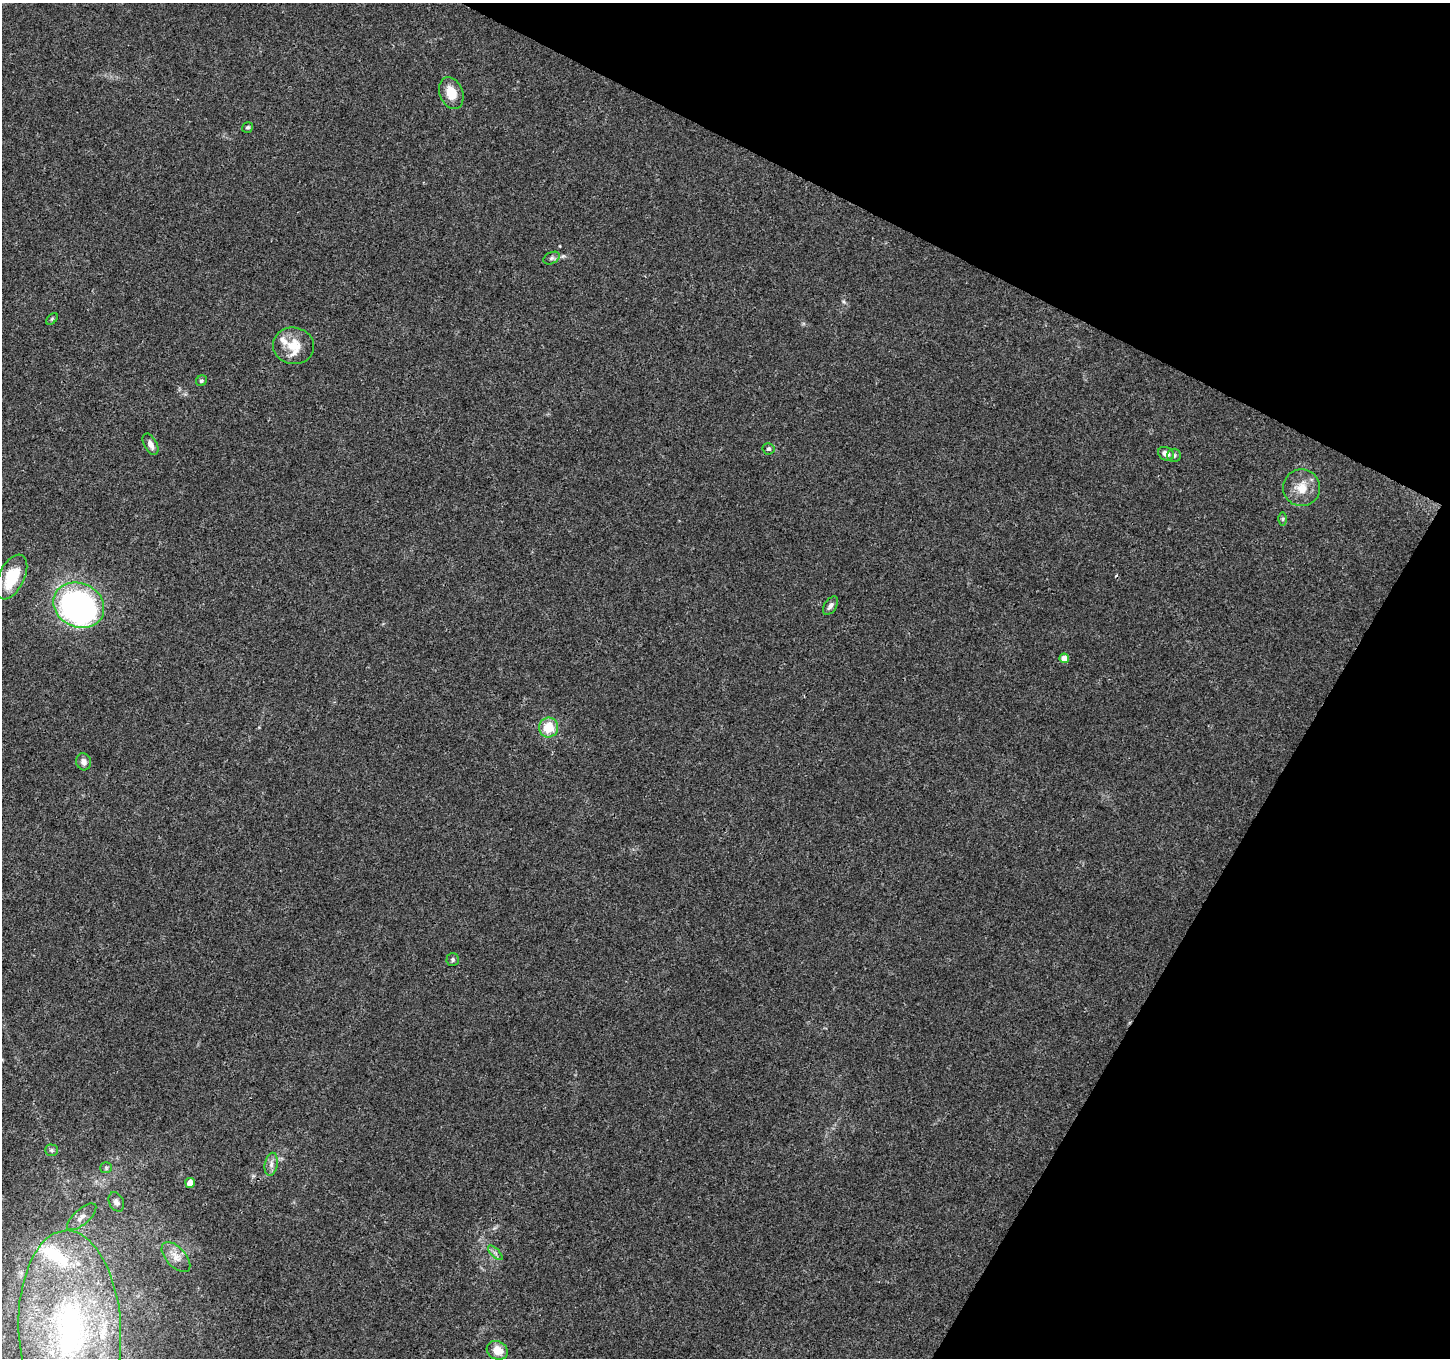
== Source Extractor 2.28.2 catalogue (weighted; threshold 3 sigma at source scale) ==
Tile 8 of 4 x 4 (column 4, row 2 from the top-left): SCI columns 4344-5791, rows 2912-4267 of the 5799 x 5887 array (HDU 1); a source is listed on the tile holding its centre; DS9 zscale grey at full resolution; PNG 1452 x 1360 px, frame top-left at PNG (2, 3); each listed source drawn as its Kron ellipse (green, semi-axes under 4 px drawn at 4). Shown black and unused: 24% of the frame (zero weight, under 3 of 4 exposures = <1% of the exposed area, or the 3 px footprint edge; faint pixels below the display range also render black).
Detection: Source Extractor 2.28.2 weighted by HDU 2 'WHT'; one run over the whole footprint, this tile lists its part. Background 0.0214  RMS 0.0028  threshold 0.0128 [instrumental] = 3 sigma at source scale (4.5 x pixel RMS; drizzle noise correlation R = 1.50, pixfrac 1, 0.0396/0.0396 arcsec/px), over >= 5 px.
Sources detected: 33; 1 cosmic-ray / hot-pixel residue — neither listed nor drawn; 3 inside a brighter listed object's ellipse — not listed separately; the other 29 listed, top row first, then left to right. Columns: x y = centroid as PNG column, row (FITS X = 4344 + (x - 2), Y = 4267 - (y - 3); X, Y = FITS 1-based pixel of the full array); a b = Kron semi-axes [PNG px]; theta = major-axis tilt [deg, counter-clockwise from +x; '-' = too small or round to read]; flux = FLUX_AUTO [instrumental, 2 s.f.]
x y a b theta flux
451 93 16 11 -69 4.9
248 127 6 5 - 0.5
551 258 9 5 27 0.73
52 319 7 4 45 0.39
293 346 21 18 -9 6.3
201 381 6 5 - 0.51
150 444 11 6 -62 1.6
769 449 6 5 - 0.52
1166 454 8 6 -27 1.9
1174 455 7 6 - 0.7
1302 488 18 18 - 5.1
1283 519 6 4 90 0.42
12 577 24 13 64 9.7
79 605 26 22 -25 110
830 606 10 6 57 1.1
1064 658 5 4 - 2.8
549 727 10 9 - 6.4
83 762 8 7 - 1.5
453 959 6 6 - 0.54
52 1150 6 5 - 0.52
271 1164 11 6 79 1.4
106 1168 6 5 - 0.47
190 1183 5 5 - 3.3
116 1202 10 7 -65 1
82 1217 18 7 41 2
495 1253 9 3 -45 0.65
176 1257 18 10 -47 2.7
70 1330 99 51 -88 93
497 1350 11 9 -26 3.8